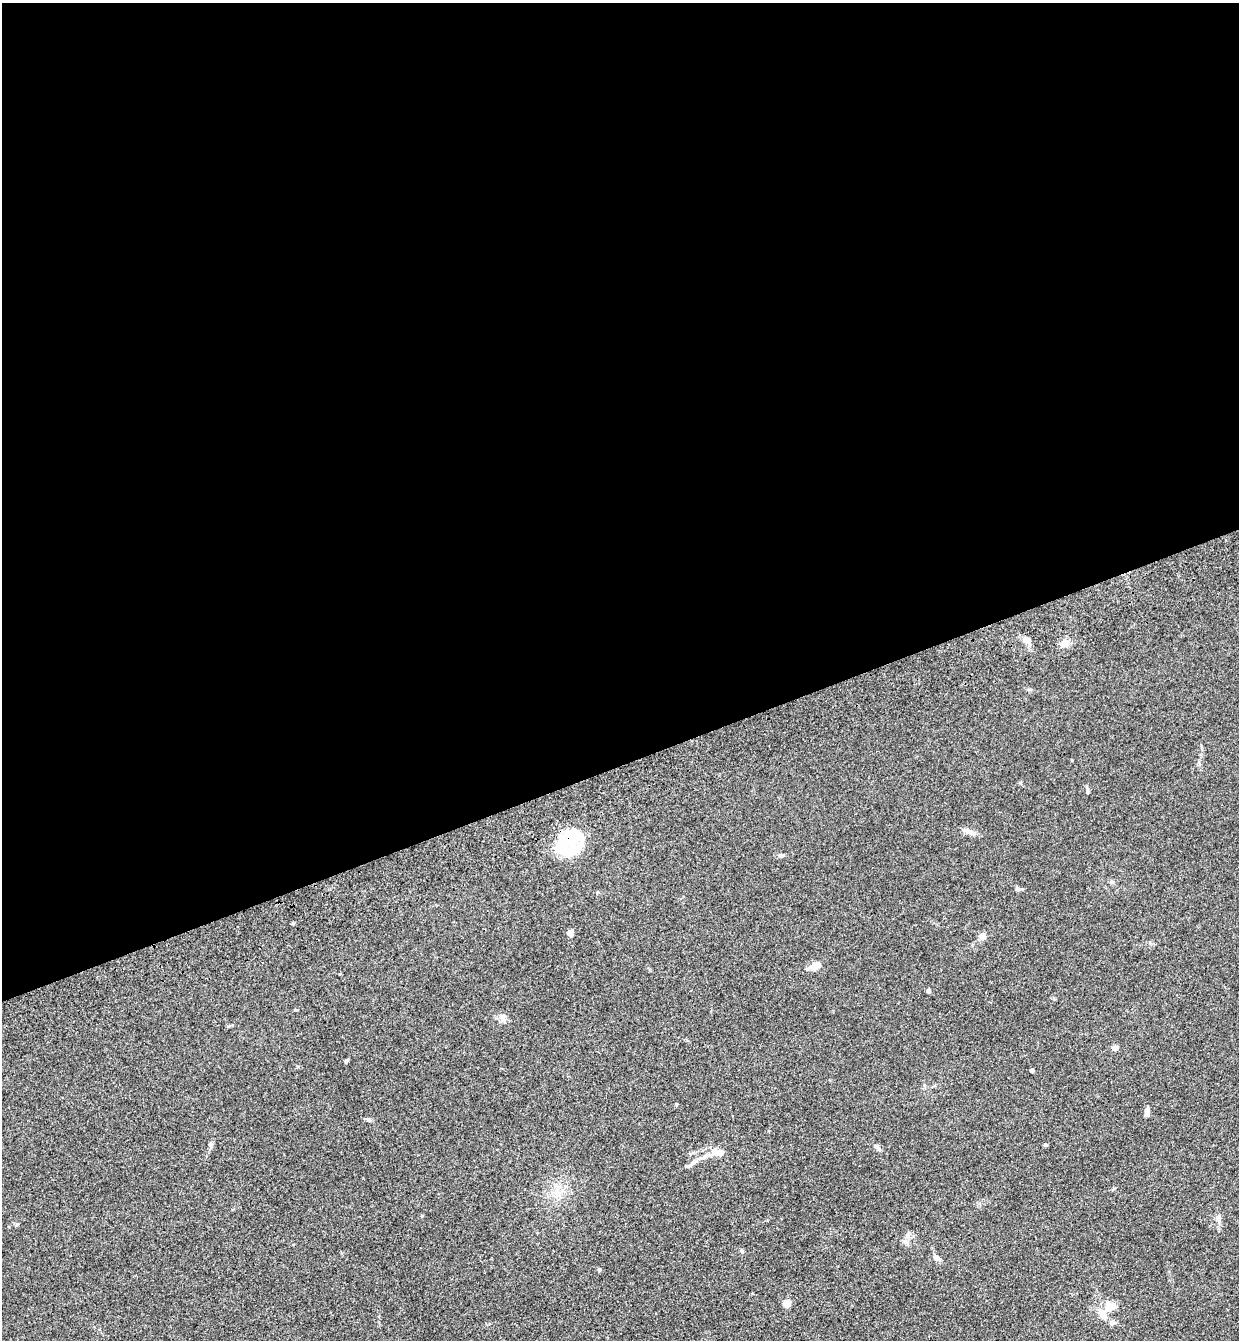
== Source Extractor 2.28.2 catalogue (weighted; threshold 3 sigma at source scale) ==
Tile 2 of 4 x 4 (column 2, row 1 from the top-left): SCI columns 1437-2673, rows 4129-5466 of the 5469 x 5580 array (HDU 1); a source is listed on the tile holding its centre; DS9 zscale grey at full resolution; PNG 1241 x 1342 px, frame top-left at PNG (2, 3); no overlay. Shown black and unused: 57% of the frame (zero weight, under 3 of 4 exposures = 6% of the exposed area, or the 3 px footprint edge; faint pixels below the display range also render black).
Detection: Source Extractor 2.28.2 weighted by HDU 2 'WHT'; one run over the whole footprint, this tile lists its part. Background 0.157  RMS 0.01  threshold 0.045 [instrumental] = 3 sigma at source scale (4.5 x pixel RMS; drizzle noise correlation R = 1.50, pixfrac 1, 0.05/0.05 arcsec/px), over >= 5 px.
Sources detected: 32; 2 inside a brighter object's white glare — not listed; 2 inside a brighter listed object's ellipse — not listed separately; the other 28 listed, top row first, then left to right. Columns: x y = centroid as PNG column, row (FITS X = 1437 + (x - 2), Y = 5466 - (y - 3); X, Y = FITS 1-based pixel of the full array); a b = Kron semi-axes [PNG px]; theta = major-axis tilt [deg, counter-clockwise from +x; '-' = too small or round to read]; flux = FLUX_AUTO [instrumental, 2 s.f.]
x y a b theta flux
1027 640 12 7 -47 5.6
1065 643 9 8 - 8.7
968 831 16 5 -19 4.7
570 840 24 17 35 32
782 855 7 5 10 1.6
1112 882 6 5 - 1.6
1018 889 8 5 -8 2.3
570 933 7 6 - 3.8
982 936 7 6 - 6
814 966 13 8 19 8.2
928 991 4 4 - 3.1
1115 1048 5 4 - 8.7
347 1060 5 4 - 1.5
1032 1070 4 4 - 3
1147 1111 9 5 86 3.5
368 1119 7 4 -41 1.7
210 1144 7 6 - 2.5
1046 1145 6 3 -17 1
877 1147 10 5 -45 2.8
718 1152 20 9 -15 9
692 1163 21 4 36 4.8
1218 1218 9 7 79 3.3
906 1242 7 4 -34 2.1
742 1251 6 3 -70 1.1
937 1258 13 6 -17 3.3
786 1304 8 7 - 6.4
1110 1306 12 9 20 13
1112 1323 8 6 73 2.3
Overlapping masked pixels (flux is a lower limit): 1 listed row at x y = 570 840
Unlisted compact peaks at least as high as the median listed source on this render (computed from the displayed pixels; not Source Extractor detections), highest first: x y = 293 923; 422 1216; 599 1269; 676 1104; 1087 791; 17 1224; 504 1021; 1020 783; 1072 760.